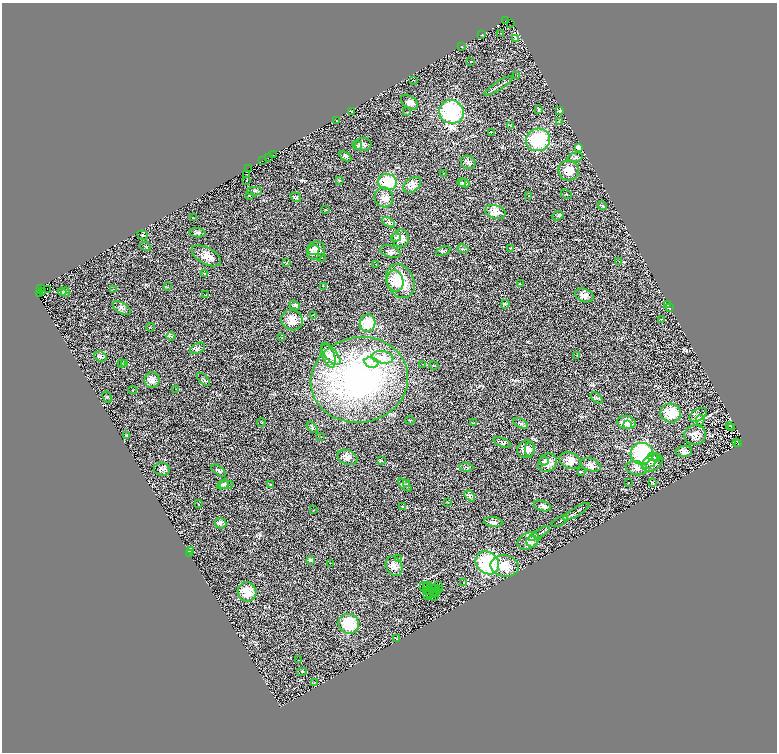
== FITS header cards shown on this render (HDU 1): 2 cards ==
NAXIS1  =                 1550
NAXIS2  =                 1500

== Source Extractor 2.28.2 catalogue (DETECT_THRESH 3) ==
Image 1550 x 1500 px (HDU 1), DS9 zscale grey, zoomed out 1/2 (1 PNG px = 2 x 2 image px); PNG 779 x 754 px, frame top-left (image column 2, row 1499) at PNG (2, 3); each listed source drawn as its Kron ellipse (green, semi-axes under 4 px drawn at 4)
Background 0.38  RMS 0.33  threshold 0.977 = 3 sigma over >= 5 px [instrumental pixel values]
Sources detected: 238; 40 cannot appear on this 1/2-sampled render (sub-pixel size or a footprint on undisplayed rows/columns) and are neither listed nor drawn; the other 198 listed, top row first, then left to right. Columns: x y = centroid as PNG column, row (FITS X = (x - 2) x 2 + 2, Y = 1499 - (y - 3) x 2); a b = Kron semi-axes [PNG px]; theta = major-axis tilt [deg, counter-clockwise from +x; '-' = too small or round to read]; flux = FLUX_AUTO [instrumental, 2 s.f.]
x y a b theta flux
506 21 2 1 - 380
510 24 3 1 - 63
501 33 2 2 - 27
482 35 3 2 - 42
516 39 2 2 - 460
461 46 2 1 - 40
471 61 2 1 - 17
517 75 2 1 - 16
413 80 2 1 - 14
499 86 16 2 33 160
410 102 9 6 -36 310
539 109 3 3 - 54
351 111 2 2 - 48
559 111 3 2 - 150
407 112 2 2 - 25
451 112 12 11 - 5300
336 121 2 1 - 46
559 122 3 2 - 50
511 125 2 2 - 22
491 132 4 2 - 26
538 140 12 11 - 3600
363 144 8 6 4 240
357 145 5 2 - 78
578 147 3 2 - 910
273 155 2 1 - 66
345 156 6 3 -34 96
575 157 7 4 14 100
268 158 2 1 - 980
262 161 2 1 - 1900
468 162 7 6 - 150
249 169 2 1 - 280
569 170 10 10 - 730
444 173 2 1 - 22
246 175 2 1 - 88
246 180 2 2 - 120
339 181 3 2 - 35
387 182 9 8 - 3000
462 182 4 4 - 73
464 183 5 3 - 88
412 185 10 6 36 380
255 191 7 3 0 110
566 194 6 2 -23 54
249 196 2 1 - 19
529 196 2 2 - 19
296 197 6 4 -38 110
384 197 10 9 - 390
602 205 5 2 - 68
326 210 3 2 - 22
495 212 10 6 -13 590
558 216 6 2 23 59
194 218 2 1 - 17
388 222 7 2 -31 81
197 233 8 4 -7 130
142 235 5 3 - 97
396 237 5 4 - 85
401 238 9 8 - 430
145 246 5 1 - 35
510 248 3 2 - 30
463 249 6 1 -15 43
314 250 6 5 - 280
316 251 9 9 - 590
443 251 7 4 22 120
390 252 10 5 -18 220
206 256 16 8 -29 720
321 257 3 2 - 26
619 261 2 2 - 18
287 263 2 2 - 25
375 264 2 1 - 16
204 273 4 3 - 52
395 281 10 8 -77 1100
400 281 18 13 -63 2000
520 284 3 2 - 19
323 286 2 2 - 20
167 287 3 2 - 28
41 288 3 1 - 540
47 289 2 1 - 1300
113 289 3 2 - 20
43 292 2 1 - 730
62 292 4 3 - 57
65 292 4 4 - 59
40 294 2 1 - 570
206 295 3 2 - 29
584 295 9 6 -22 310
505 304 4 3 - 86
295 305 5 4 - 110
667 305 3 2 - 1200
669 307 2 2 - 350
122 308 10 5 -29 220
314 316 3 3 - 45
661 319 3 1 - 20
292 320 11 10 - 900
367 323 9 8 - 1000
150 327 4 2 - 26
171 336 4 2 - 65
281 338 2 2 - 22
198 348 8 5 27 150
328 355 13 6 -68 360
331 355 13 6 -48 380
577 355 2 2 - 24
100 357 6 5 - 120
383 357 11 6 -8 350
371 362 7 5 -14 300
122 363 3 2 - 26
124 364 4 4 - 70
423 364 2 1 - 18
434 365 5 2 - 38
203 379 8 3 -43 82
152 380 8 7 - 350
359 380 49 42 11 12000
176 389 2 1 - 15
133 390 4 2 - 39
107 397 6 2 -65 47
597 398 7 3 -43 94
671 413 10 9 - 1400
698 415 9 5 30 240
410 420 5 2 - 39
700 420 5 3 - 69
261 422 5 2 - 39
626 422 9 6 -9 500
473 423 3 2 - 27
520 423 8 3 -24 120
627 425 4 3 - 97
729 425 3 1 - 16
312 427 6 3 -47 73
731 428 3 1 - 16
126 435 2 2 - 120
695 435 11 9 11 560
321 437 3 2 - 18
502 442 9 4 -24 110
736 443 2 1 - 25
738 443 2 1 - 83
526 449 9 8 - 380
529 449 7 5 -88 160
684 451 8 5 13 270
642 454 11 11 - 4900
347 457 10 7 -21 350
653 457 6 4 -6 150
657 457 4 2 - 43
382 461 4 2 - 39
544 461 4 3 - 98
570 461 11 8 -25 560
650 461 9 5 42 310
547 463 10 8 45 610
652 463 11 7 29 390
591 465 10 6 -19 350
466 467 7 3 -5 100
636 468 10 7 -12 320
162 469 8 6 -11 220
218 471 8 3 -33 110
581 471 4 2 - 37
628 482 2 1 - 15
653 482 3 2 - 37
223 484 6 4 25 130
270 484 3 2 - 23
407 484 3 2 - 27
226 485 7 4 5 150
405 485 8 4 -42 140
470 496 6 3 -48 97
448 502 4 2 - 26
198 504 2 1 - 13
402 506 3 2 - 52
543 506 9 5 -17 200
313 510 2 1 - 17
576 512 15 2 31 140
560 521 9 2 30 94
493 522 9 5 -7 180
220 523 6 5 - 120
539 533 12 2 31 120
528 541 11 8 26 410
532 542 6 5 - 210
190 551 2 2 - 1400
190 553 2 1 - 56
398 558 4 3 - 66
311 560 3 3 - 65
330 563 2 2 - 21
487 563 12 10 -42 4500
394 566 10 8 -65 460
505 566 14 10 -10 1200
464 582 3 3 - 50
428 585 2 1 - 1.4
439 586 2 1 - 44
423 587 3 1 - 56
427 587 2 1 - 36
433 588 3 1 - 46
435 589 2 1 - 23
439 590 3 1 - 13
427 591 2 1 - 11
436 591 3 2 - 5.5
247 592 10 9 - 1100
433 593 2 1 - 19
430 594 3 1 - 5.5
428 596 3 1 - 19
434 597 4 2 - 27
349 624 10 9 - 2100
397 639 2 2 - 160
299 660 2 1 - 16
302 671 5 3 - 57
314 683 2 1 - 17
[40 sub-pixel or undisplayed-footprint detections neither listed nor drawn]